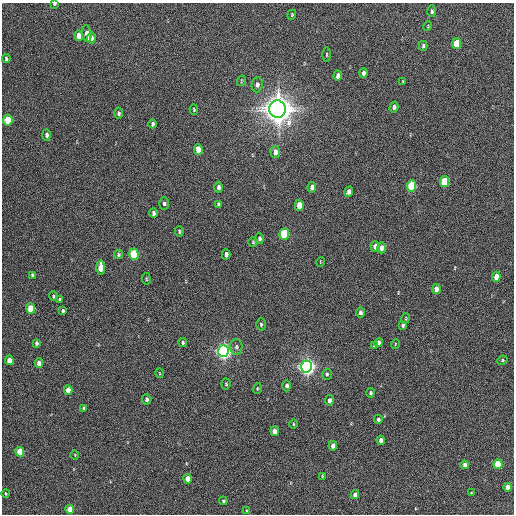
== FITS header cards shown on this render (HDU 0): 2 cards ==
NAXIS1  =                  512 / Axis length
NAXIS2  =                  512 / Axis length

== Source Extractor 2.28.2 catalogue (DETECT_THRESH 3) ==
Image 512 x 512 px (HDU 0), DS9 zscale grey, 1 PNG px = 1 image px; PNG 516 x 516 px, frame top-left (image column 1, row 512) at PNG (2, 3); each listed source drawn as its Kron ellipse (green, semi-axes under 4 px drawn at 4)
Background 220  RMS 14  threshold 42.9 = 3 sigma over >= 5 px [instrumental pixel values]
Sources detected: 96; all 96 listed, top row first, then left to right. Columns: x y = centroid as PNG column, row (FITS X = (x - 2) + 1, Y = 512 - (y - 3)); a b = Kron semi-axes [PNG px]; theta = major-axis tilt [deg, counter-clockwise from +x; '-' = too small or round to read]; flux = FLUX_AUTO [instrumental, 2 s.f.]
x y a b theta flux
54 4 4 3 - 1.1e+03
432 11 6 4 89 1.7e+03
292 15 5 3 - 1.1e+03
428 26 5 3 - 7.7e+02
87 34 8 4 -82 6.8e+03
79 36 5 4 - 9.5e+03
91 38 5 4 - 5.5e+03
457 43 5 4 - 2.8e+04
423 46 5 3 - 1.7e+03
327 54 7 3 90 1.1e+03
6 58 4 3 - 1.5e+03
363 73 5 3 - 2.9e+03
338 76 5 4 - 4.3e+03
241 81 5 3 - 8.7e+02
403 82 3 3 - 8.2e+02
257 85 7 5 83 3.2e+03
394 107 5 4 - 2.8e+03
278 109 8 8 - 1.6e+06
194 110 5 4 - 1.0e+03
118 113 5 4 - 1.7e+03
8 120 5 4 - 2.8e+04
153 124 4 3 - 2.1e+03
47 135 6 4 -87 3.0e+03
198 149 5 4 - 1.1e+04
275 152 6 5 - 5.8e+03
445 182 5 4 - 4.0e+04
411 186 6 4 85 5.6e+04
219 187 5 4 - 3.9e+03
312 187 5 4 - 3.4e+03
349 192 5 4 - 4.2e+03
164 204 6 5 - 2.1e+03
218 204 4 3 - 1.7e+03
299 205 5 4 - 1.4e+04
153 213 5 3 - 2.9e+03
179 231 5 3 - 1.4e+03
284 234 5 4 - 6.2e+04
259 239 5 4 - 2.4e+03
253 242 5 5 - 1.1e+03
375 247 5 5 - 6.3e+03
382 248 5 4 - 6.6e+03
134 254 5 4 - 6.2e+04
226 254 5 4 - 4.0e+03
118 255 4 4 - 1.4e+03
320 262 5 3 - 6.9e+02
101 267 7 4 -87 1.9e+04
32 275 4 3 - 1.6e+03
496 277 5 4 - 1.2e+04
146 279 6 3 -82 1.0e+03
436 289 5 4 - 7.8e+03
53 296 5 4 - 1.4e+03
59 299 4 3 - 1.4e+03
31 309 5 4 - 3.2e+04
63 311 4 3 - 1.4e+03
360 312 5 4 - 2.6e+03
406 318 5 3 - 8.1e+02
261 324 6 4 -90 1.6e+03
403 325 4 3 - 1.4e+03
36 343 4 3 - 2.2e+03
183 343 4 4 - 1.6e+03
378 343 4 4 - 3.9e+03
395 344 5 3 - 7.8e+02
374 346 4 3 - 1.5e+03
236 347 8 6 -87 2.6e+03
223 351 6 5 - 4.7e+05
9 360 5 4 - 1.0e+04
502 360 5 4 - 1.2e+03
39 363 5 4 - 6.1e+03
307 366 6 5 - 5.4e+05
159 373 5 3 - 7.5e+02
327 374 5 4 - 1.4e+03
226 384 5 4 - 1.2e+03
287 386 5 4 - 2.9e+03
257 388 5 3 - 9.9e+02
68 390 5 4 - 1.2e+04
370 393 4 4 - 1.7e+03
147 399 5 4 - 2.5e+03
329 400 5 4 - 3.2e+03
83 408 4 3 - 1.7e+03
378 419 4 3 - 1.9e+03
293 424 4 3 - 8.8e+02
275 431 5 4 - 6.9e+03
381 440 4 4 - 4.4e+03
333 446 4 4 - 5.8e+03
20 452 5 4 - 2.5e+04
75 455 4 3 - 6.5e+02
498 464 5 4 - 3.2e+04
465 465 4 4 - 4.4e+03
322 476 4 2 - 7.2e+02
188 479 4 4 - 1.0e+04
508 487 4 4 - 7.3e+03
6 493 4 3 - 1.1e+03
471 493 4 3 - 7.8e+02
355 495 4 4 - 5.8e+03
223 501 4 3 - 1.2e+03
70 509 4 4 - 1.2e+04
246 511 3 2 - 7.1e+02
At the frame edge (FLAGS 8, measured only in part): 1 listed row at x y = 54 4